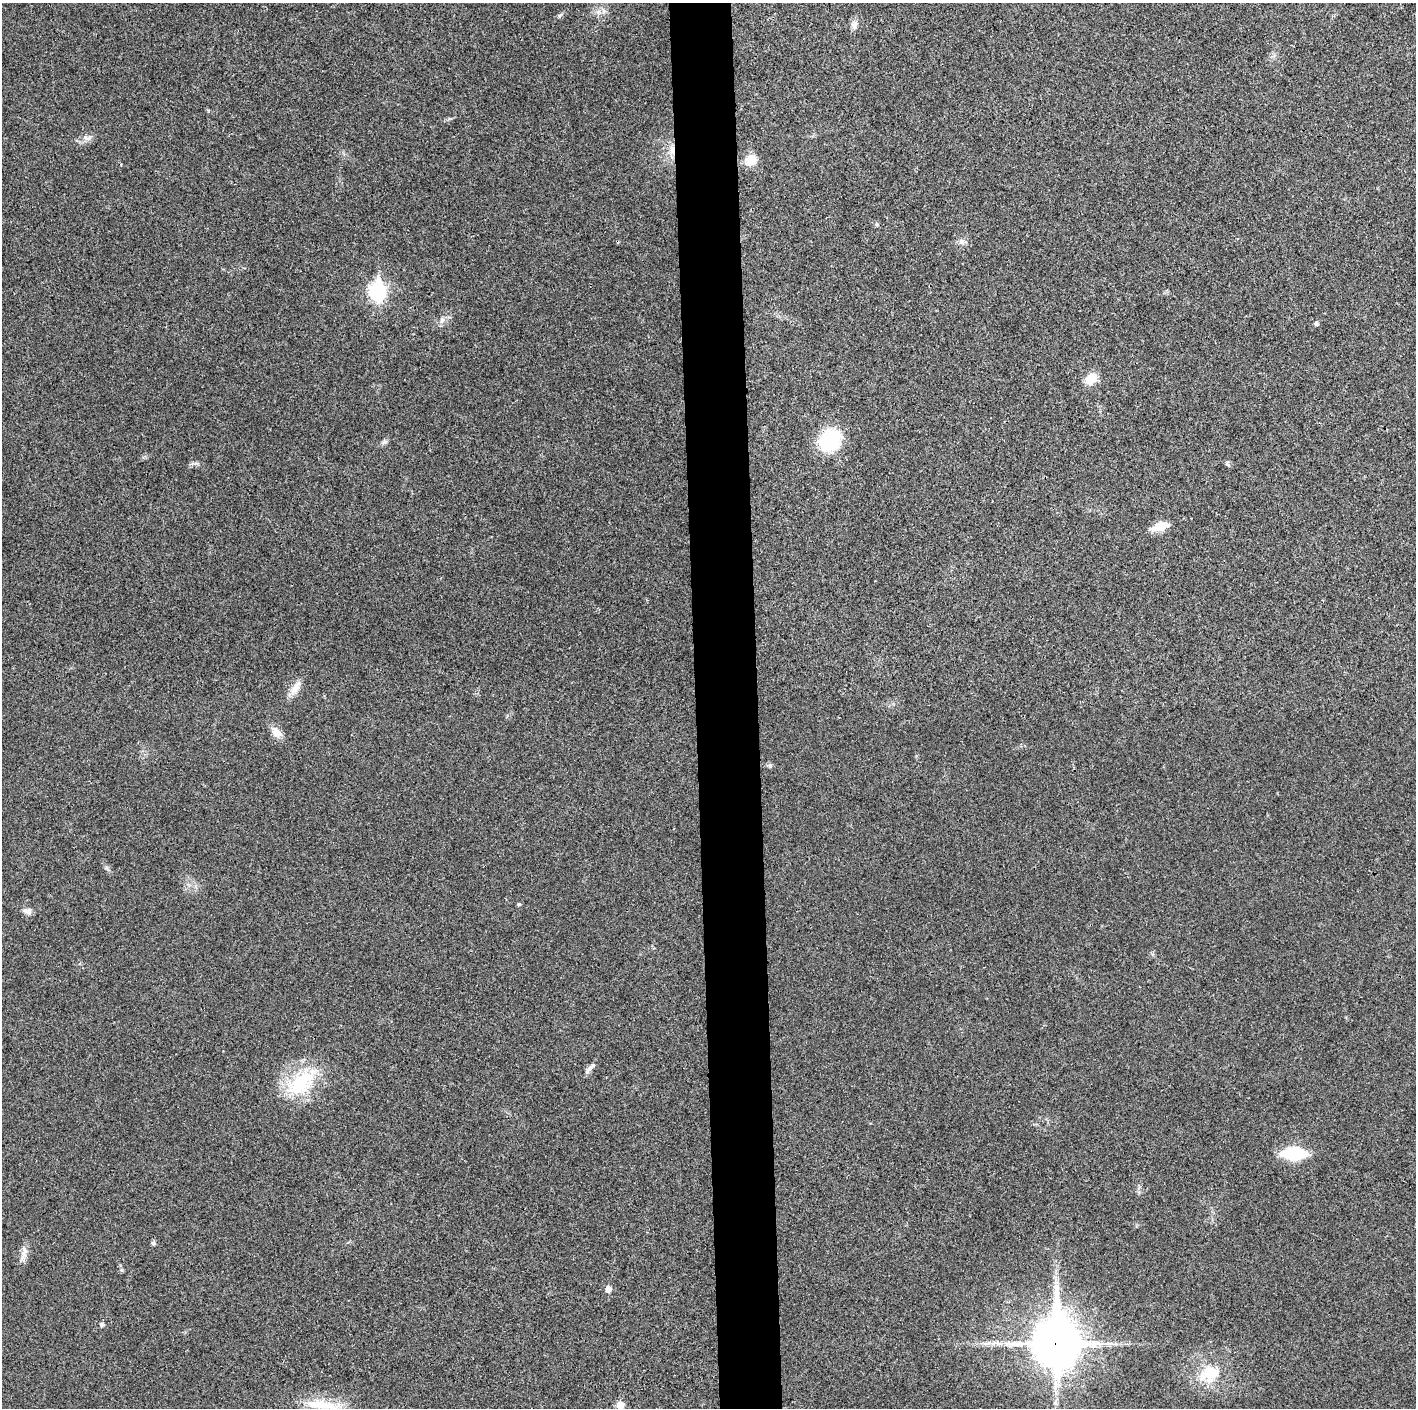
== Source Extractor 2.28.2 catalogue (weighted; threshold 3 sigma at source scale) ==
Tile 5 of 3 x 3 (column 2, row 2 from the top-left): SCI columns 1415-2828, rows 1411-2816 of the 4242 x 4224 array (HDU 1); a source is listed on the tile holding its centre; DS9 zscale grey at full resolution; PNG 1418 x 1410 px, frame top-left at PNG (2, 3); no overlay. Shown black and unused: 4% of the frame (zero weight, under 3 of 4 exposures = <1% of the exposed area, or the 3 px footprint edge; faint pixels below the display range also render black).
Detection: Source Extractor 2.28.2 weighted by HDU 2 'WHT'; one run over the whole footprint, this tile lists its part. Background 0.0201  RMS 0.0055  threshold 0.0247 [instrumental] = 3 sigma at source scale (4.5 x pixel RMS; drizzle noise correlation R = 1.50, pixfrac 1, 0.05/0.05 arcsec/px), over >= 5 px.
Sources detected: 30; all 30 listed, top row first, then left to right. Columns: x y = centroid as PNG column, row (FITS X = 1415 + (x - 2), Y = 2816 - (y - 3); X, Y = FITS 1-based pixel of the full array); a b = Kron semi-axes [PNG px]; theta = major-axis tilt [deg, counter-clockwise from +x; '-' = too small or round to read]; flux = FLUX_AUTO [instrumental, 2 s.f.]
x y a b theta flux
560 15 8 4 19 1.1
854 25 13 7 76 2.5
87 138 15 6 -2 2.8
672 150 14 7 82 4.7
751 160 11 9 37 11
962 241 8 8 - 2
378 291 9 7 -89 140
442 320 10 5 55 1.7
1316 323 6 5 - 0.89
1091 379 13 10 42 9.5
830 440 27 23 45 29
384 442 7 6 - 1.4
1228 464 8 4 -68 0.96
1160 526 22 9 17 8
295 688 21 8 62 5.2
276 732 17 9 -42 4.8
770 765 6 4 18 0.93
519 904 5 5 - 0.77
27 911 12 7 -18 2.6
590 1068 8 6 39 1.9
301 1083 42 24 44 34
1294 1154 19 9 0 36
153 1243 6 6 - 0.96
24 1252 18 7 84 3.6
608 1289 5 5 - 4
101 1324 5 5 - 1.2
1056 1343 20 16 -90 1700
1209 1374 25 19 16 20
320 1404 51 11 -6 17
620 1405 5 5 - 11
Overlapping masked pixels (flux is a lower limit): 2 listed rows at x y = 672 150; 1056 1343
Isophote crosses this tile's border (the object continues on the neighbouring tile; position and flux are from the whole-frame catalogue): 1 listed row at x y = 620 1405